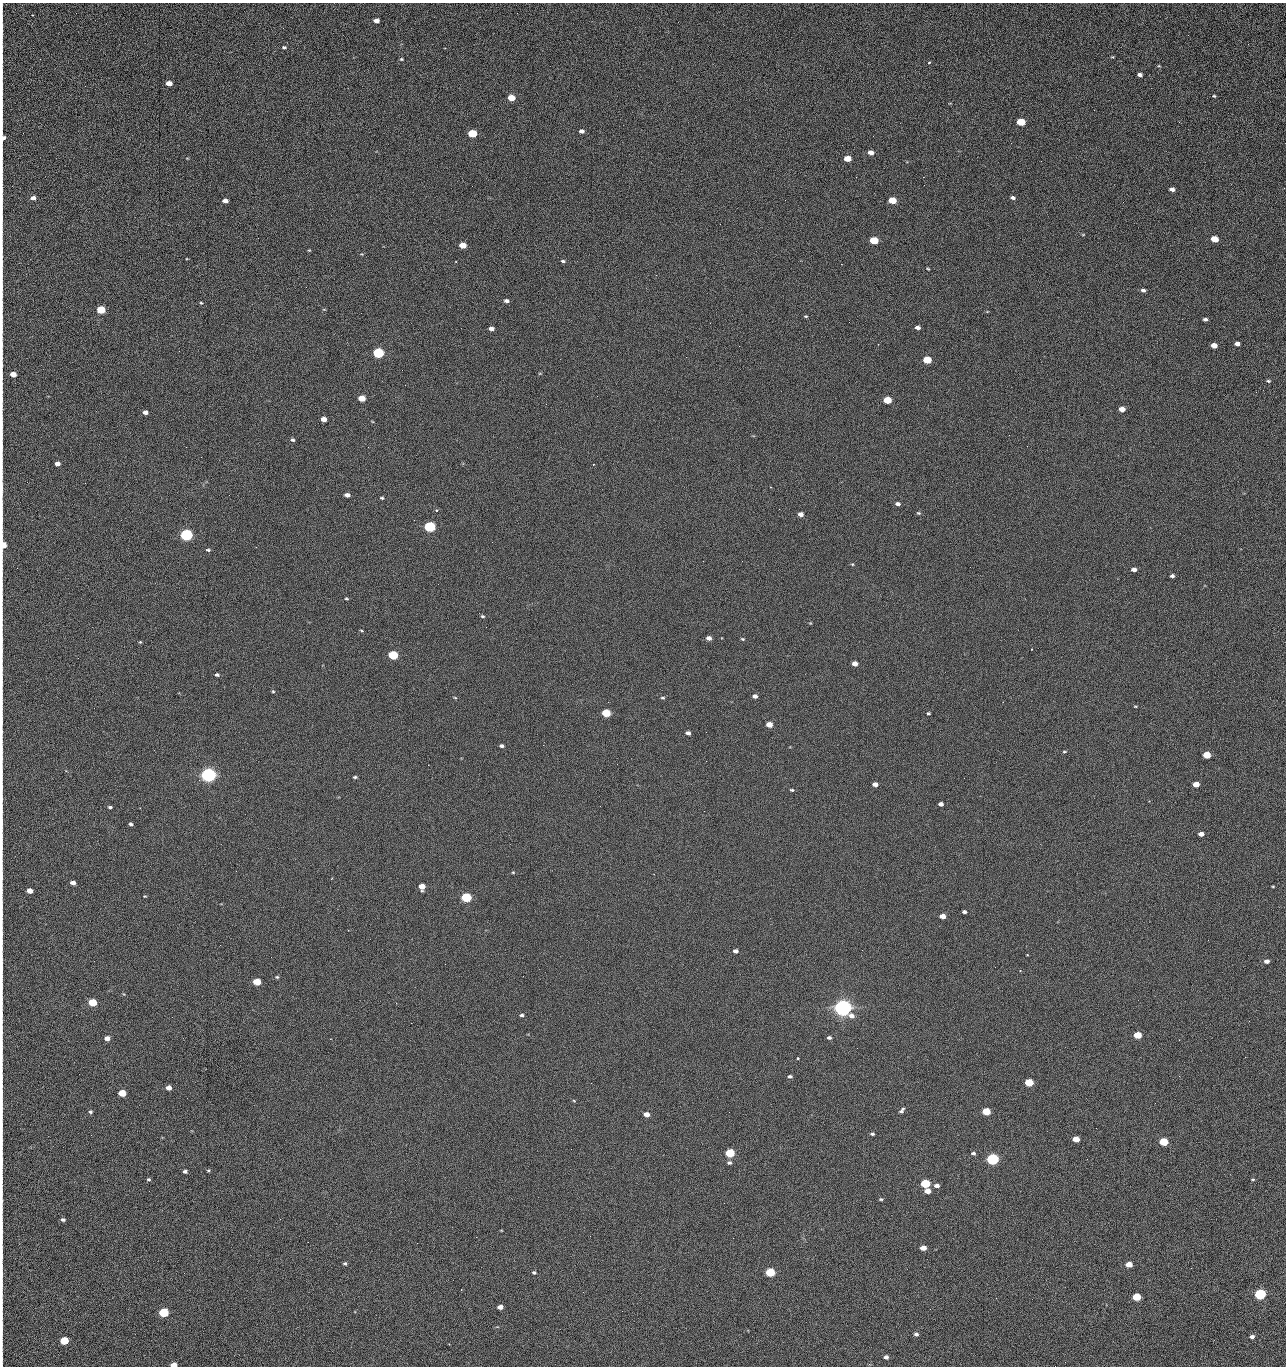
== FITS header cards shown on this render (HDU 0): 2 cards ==
NAXIS1  =                 1284 /fastest changing axis
NAXIS2  =                 1364 /next to fastest changing axis

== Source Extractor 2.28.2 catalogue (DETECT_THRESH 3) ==
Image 1284 x 1364 px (HDU 0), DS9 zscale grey, 1 PNG px = 1 image px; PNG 1288 x 1368 px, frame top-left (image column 1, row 1364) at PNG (2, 3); no overlay
Background 121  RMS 14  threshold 43.2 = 3 sigma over >= 5 px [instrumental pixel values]
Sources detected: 226; all 226 listed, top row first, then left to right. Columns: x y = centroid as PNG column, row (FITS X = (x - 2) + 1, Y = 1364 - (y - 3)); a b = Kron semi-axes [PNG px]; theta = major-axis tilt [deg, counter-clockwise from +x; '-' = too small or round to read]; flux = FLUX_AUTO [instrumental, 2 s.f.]
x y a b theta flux
32 15 2 2 - 7.4e+02
376 21 5 4 - 4.9e+03
2 29 24 2 90 4.7e+03
1188 35 2 2 - 1.2e+03
284 47 5 4 - 1.4e+03
445 48 2 2 - 5.4e+02
1112 57 4 3 - 8.7e+02
401 59 5 4 - 1.1e+03
929 63 3 2 - 1.5e+03
1159 66 5 3 - 8.5e+02
2 71 24 2 90 4.7e+03
1140 75 5 3 - 2.9e+03
169 83 5 4 - 8.9e+03
1214 96 4 3 - 1.0e+03
511 98 5 4 - 2.3e+04
2 103 23 2 90 4.3e+03
1021 122 6 4 -9 4.4e+04
1179 122 3 2 - 1.5e+03
2 124 14 2 90 2.6e+03
582 131 5 4 - 3.4e+03
472 133 5 4 - 5.4e+04
3 137 7 4 -86 3.7e+03
871 153 5 4 - 6.4e+03
847 159 5 4 - 1.6e+04
1041 161 2 2 - 1.9e+03
856 177 2 2 - 2.4e+03
923 177 2 2 - 1.8e+04
1172 189 5 4 - 3.8e+03
2 190 13 2 90 2.2e+03
33 198 5 4 - 4.9e+03
1013 198 5 4 - 2.6e+03
785 200 2 2 - 5.1e+02
892 200 5 4 - 2.8e+04
225 201 5 4 - 5.8e+03
1123 202 2 2 - 8.3e+02
2 218 9 2 90 1.3e+03
1083 235 5 3 - 8.4e+02
1214 239 5 4 - 2.4e+04
874 240 5 4 - 4.2e+04
463 245 5 4 - 2.0e+04
309 250 4 4 - 8.7e+02
563 261 6 3 -14 1.8e+03
841 264 2 2 - 2.7e+04
928 269 3 2 - 9.3e+02
306 287 2 2 - 6.5e+02
1143 290 5 4 - 2.9e+03
506 301 5 4 - 3.1e+03
201 303 4 3 - 9.7e+02
2 305 18 2 90 3.0e+03
324 309 5 3 - 8.7e+02
101 310 5 4 - 5.2e+04
806 316 4 3 - 1.0e+03
1205 319 4 3 - 2.4e+03
849 322 2 2 - 6.8e+02
710 323 2 2 - 3.4e+03
918 327 5 4 - 3.8e+03
491 329 5 4 - 5.0e+03
1237 344 5 4 - 4.6e+03
1214 345 5 4 - 1.0e+04
739 346 2 2 - 5.4e+02
378 353 5 5 - 1.6e+05
927 360 5 4 - 4.0e+04
13 374 5 4 - 1.1e+04
1268 381 5 4 - 1.4e+03
1256 392 3 2 - 1.2e+03
362 398 5 4 - 2.0e+04
887 400 5 4 - 3.3e+04
1122 409 5 4 - 9.7e+03
145 412 5 4 - 4.7e+03
323 419 5 4 - 9.4e+03
2 426 10 2 90 1.4e+03
1009 435 2 2 - 3.3e+03
292 440 5 4 - 1.8e+03
1027 446 2 2 - 5.1e+02
186 447 2 2 - 3.2e+03
57 464 5 4 - 5.9e+03
593 464 3 2 - 9.4e+02
85 483 2 2 - 1.0e+03
770 487 3 2 - 6.6e+02
2 488 19 2 90 3.2e+03
347 495 5 4 - 5.0e+03
382 498 4 4 - 1.4e+03
898 504 5 4 - 3.3e+03
779 509 2 2 - 5.1e+02
437 510 3 3 - 1.7e+03
918 513 5 4 - 1.3e+03
801 514 5 4 - 5.1e+03
430 527 5 5 - 2.0e+05
186 535 5 5 - 3.2e+05
492 542 2 2 - 2.6e+03
3 545 6 4 -85 1.8e+04
208 550 5 3 - 1.5e+03
742 561 2 2 - 6.5e+02
852 564 4 4 - 9.5e+02
2 567 10 2 90 1.6e+03
1134 569 4 4 - 5.1e+03
1172 576 4 3 - 2.3e+03
346 599 4 3 - 1.1e+03
482 616 5 4 - 1.3e+03
810 623 4 4 - 7.9e+02
361 630 5 3 - 9.8e+02
709 638 5 4 - 5.3e+03
742 639 5 3 - 1.1e+03
2 640 9 2 90 1.3e+03
140 642 4 3 - 9.0e+02
1032 649 3 2 - 1.8e+03
393 655 5 4 - 9.1e+04
855 664 5 4 - 7.4e+03
217 675 4 3 - 1.9e+03
2 683 9 2 90 1.4e+03
273 691 4 4 - 1.1e+03
755 696 4 4 - 3.9e+03
455 698 5 3 - 9.1e+02
663 698 5 4 - 1.3e+03
1135 706 5 3 - 8.4e+02
606 713 5 4 - 5.5e+04
928 713 4 3 - 1.2e+03
2 720 14 2 90 2.1e+03
769 725 5 4 - 1.4e+04
706 732 2 2 - 6.3e+02
688 733 4 4 - 3.7e+03
543 745 2 2 - 3.2e+03
501 746 4 3 - 2.5e+03
1064 752 5 3 - 1.1e+03
1207 755 5 4 - 2.7e+04
706 761 2 2 - 2.1e+03
617 764 2 2 - 1.9e+03
208 775 6 5 - 6.9e+05
355 777 4 3 - 1.4e+03
875 784 5 4 - 5.8e+03
1196 784 5 4 - 1.3e+04
792 790 4 3 - 1.3e+03
941 804 4 4 - 3.9e+03
110 807 5 4 - 1.9e+03
140 808 2 2 - 6.8e+02
2 822 12 2 90 2.1e+03
131 824 4 3 - 2.1e+03
1201 834 5 4 - 5.9e+03
513 872 5 4 - 9.6e+02
2 876 17 2 90 2.8e+03
73 883 5 4 - 5.7e+03
422 886 5 5 - 1.3e+04
1273 886 4 2 - 8.6e+02
30 891 5 4 - 1.0e+04
145 896 4 3 - 8.0e+02
466 897 5 4 - 1.3e+05
964 912 4 3 - 2.6e+03
943 916 5 4 - 9.5e+03
736 951 5 4 - 3.6e+03
1027 955 2 2 - 7.7e+02
2 961 14 2 90 2.4e+03
1267 961 5 4 - 4.4e+03
1020 971 2 2 - 6.6e+02
523 976 2 2 - 2.0e+03
277 977 5 4 - 1.4e+03
257 982 5 4 - 3.3e+04
92 1002 5 4 - 5.4e+04
843 1008 7 5 -14 1.0e+06
521 1015 5 3 - 1.9e+03
411 1023 2 2 - 5.3e+03
1137 1035 5 4 - 2.9e+04
107 1038 5 4 - 6.5e+03
829 1038 5 4 - 2.2e+03
2 1046 13 2 90 2.3e+03
857 1048 2 2 - 1.2e+03
1245 1057 3 2 - 2.0e+03
798 1058 3 3 - 2.2e+03
790 1076 5 4 - 2.2e+03
1179 1076 2 2 - 2.8e+03
1029 1082 5 4 - 4.8e+04
169 1088 4 4 - 6.9e+03
122 1093 5 4 - 3.1e+04
574 1101 5 3 - 9.0e+02
1155 1103 3 2 - 8.5e+02
2 1106 27 2 -89 4.6e+03
902 1111 8 5 51 2.6e+03
986 1111 5 4 - 4.4e+04
90 1112 5 4 - 1.9e+03
729 1112 2 2 - 7.8e+02
646 1114 5 4 - 8.9e+03
872 1134 4 3 - 1.8e+03
91 1135 2 2 - 2.5e+03
1076 1139 5 4 - 1.7e+04
1164 1142 5 4 - 5.8e+04
571 1149 2 2 - 9.3e+02
730 1153 5 4 - 7.9e+04
973 1153 5 4 - 2.1e+03
992 1159 5 5 - 2.8e+05
1087 1159 2 2 - 1.4e+03
2 1161 17 2 90 2.6e+03
729 1163 6 5 - 2.1e+03
208 1170 4 4 - 1.1e+03
185 1171 4 3 - 2.6e+03
148 1179 5 3 - 1.4e+03
1253 1179 4 3 - 9.9e+02
925 1184 5 4 - 8.4e+04
937 1186 6 4 -2 4.0e+03
927 1191 5 4 - 9.6e+03
881 1199 5 3 - 1.4e+03
63 1219 5 4 - 2.4e+03
280 1219 2 2 - 2.2e+03
2 1230 18 2 90 2.9e+03
476 1237 2 2 - 7.1e+03
308 1242 2 2 - 1.7e+03
417 1243 2 2 - 5.4e+03
923 1248 5 4 - 9.3e+03
2 1256 9 2 90 1.4e+03
345 1263 4 4 - 1.6e+03
1129 1264 5 4 - 1.4e+04
534 1272 5 4 - 1.7e+03
770 1272 5 4 - 8.0e+04
2 1284 18 2 90 3.3e+03
583 1292 2 2 - 5.1e+02
1260 1294 5 5 - 1.9e+05
1137 1297 5 4 - 4.6e+04
996 1298 2 2 - 2.8e+03
500 1307 5 4 - 7.8e+03
622 1311 2 2 - 8.0e+02
164 1312 5 5 - 1.0e+05
2 1324 12 2 90 2.1e+03
916 1334 5 4 - 2.2e+03
1252 1337 5 4 - 3.4e+03
64 1341 5 4 - 5.4e+04
886 1357 4 4 - 3.4e+03
174 1365 5 3 - 1.7e+04
1055 1366 2 2 - 1.9e+03
At the frame edge (FLAGS 8, measured only in part): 27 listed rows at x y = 2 29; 2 71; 2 103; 2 124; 3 137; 2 190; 2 218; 2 305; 2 426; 2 488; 3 545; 2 567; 2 640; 2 683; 2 720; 2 822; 2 876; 2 961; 2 1046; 2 1106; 2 1161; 2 1230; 2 1256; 2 1284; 2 1324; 174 1365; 1055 1366

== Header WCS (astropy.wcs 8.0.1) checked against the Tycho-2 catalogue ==
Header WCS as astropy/WCSLIB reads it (CRVAL/CRPIX/CD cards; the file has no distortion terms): RA---TAN/DEC--TAN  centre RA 15:41:41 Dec +51:59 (235.42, +51.98 deg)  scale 1.26 arcsec/px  FOV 26.9' x 28.5'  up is +92 deg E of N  parity flipped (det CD > 0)
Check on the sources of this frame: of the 60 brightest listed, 11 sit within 2.0 arcsec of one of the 12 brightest Tycho-2 stars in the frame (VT <= 12.29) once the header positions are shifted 0.39 arcsec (0.10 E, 0.38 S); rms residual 0.94 arcsec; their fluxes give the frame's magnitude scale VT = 24.59 - 2.5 log10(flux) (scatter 0.15 mag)
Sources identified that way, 11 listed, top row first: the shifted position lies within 2.0 arcsec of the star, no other Tycho-2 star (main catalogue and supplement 1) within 4.0 arcsec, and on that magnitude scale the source's flux lands within +1.5 / -3 mag of the star's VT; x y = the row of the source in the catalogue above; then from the Tycho-2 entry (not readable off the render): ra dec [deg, ICRS J2000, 3 dp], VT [Tycho-2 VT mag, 2 dp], TYC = Tycho-2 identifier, HIP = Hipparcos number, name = IAU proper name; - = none
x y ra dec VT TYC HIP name
378 353 235.614 +52.064 11.61 3489-1132-1 - -
430 527 235.514 +52.049 11.19 3489-1407-1 - -
186 535 235.515 +52.133 11.12 3489-1380-1 - -
208 775 235.378 +52.130 9.31 3489-1322-1 76850 -
466 897 235.303 +52.042 11.52 3489-958-1 - -
843 1008 235.232 +51.912 9.59 3489-824-1 - -
992 1159 235.143 +51.862 10.97 3489-1016-1 - -
925 1184 235.131 +51.886 12.29 3489-908-1 - -
770 1272 235.084 +51.941 11.45 3489-1346-1 - -
1260 1294 235.062 +51.771 11.53 3489-1453-1 - -
164 1312 235.075 +52.152 11.74 3489-912-1 - -